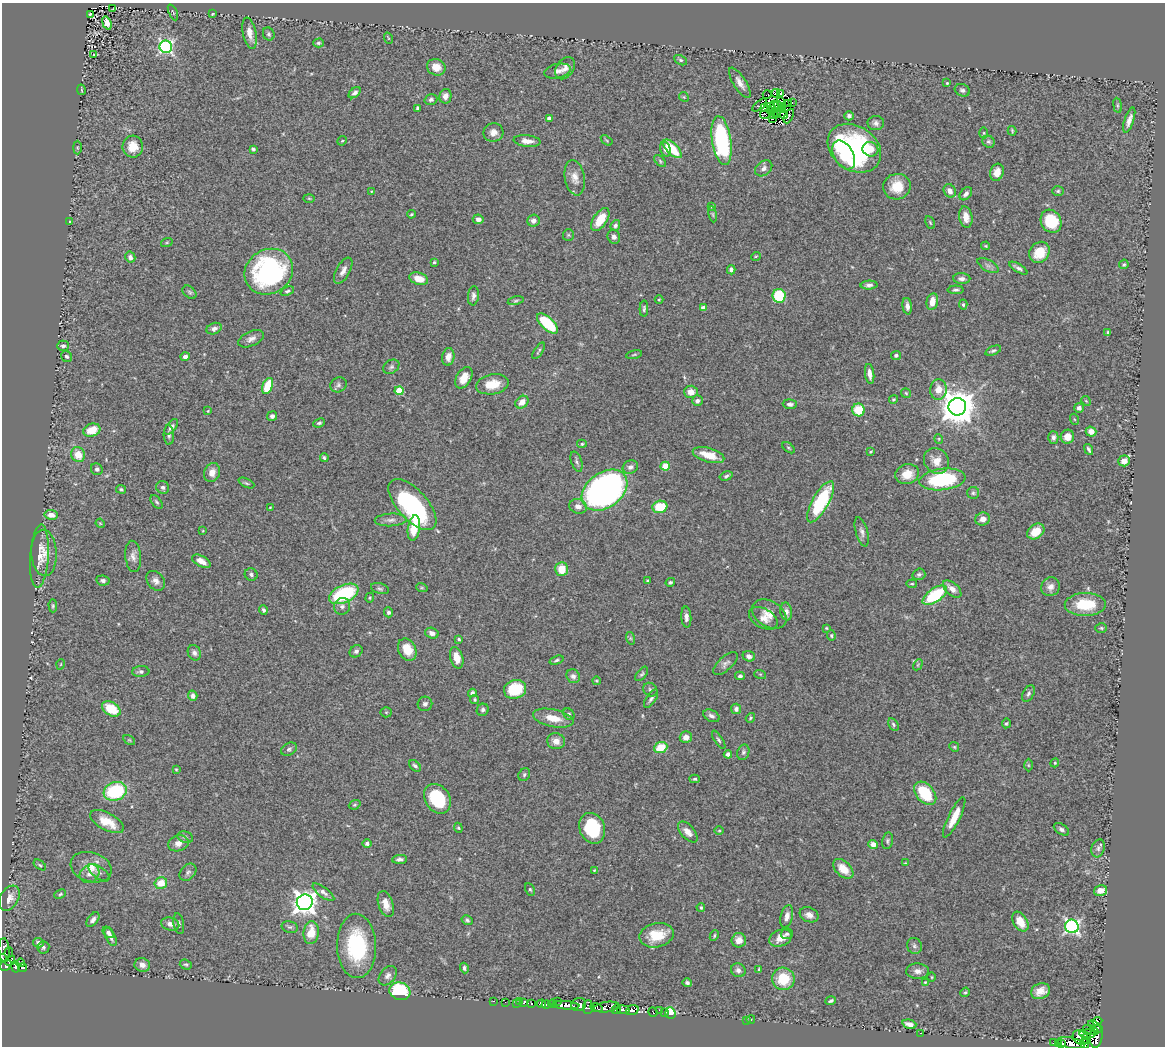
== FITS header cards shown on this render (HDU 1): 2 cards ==
NAXIS1  =                 1163
NAXIS2  =                 1044

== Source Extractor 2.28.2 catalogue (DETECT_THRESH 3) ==
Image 1163 x 1044 px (HDU 1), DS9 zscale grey, 1 PNG px = 1 image px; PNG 1167 x 1048 px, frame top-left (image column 1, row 1044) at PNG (2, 3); each listed source drawn as its Kron ellipse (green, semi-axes under 4 px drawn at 4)
Background 0.626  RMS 0.039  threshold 0.116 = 3 sigma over >= 5 px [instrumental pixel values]
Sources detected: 396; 6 with non-positive FLUX_AUTO (blend fragments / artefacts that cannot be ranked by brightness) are neither listed nor drawn; the other 390 listed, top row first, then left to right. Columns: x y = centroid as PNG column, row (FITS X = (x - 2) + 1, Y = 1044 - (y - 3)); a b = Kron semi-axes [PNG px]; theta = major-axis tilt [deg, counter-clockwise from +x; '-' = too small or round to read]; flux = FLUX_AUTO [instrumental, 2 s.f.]
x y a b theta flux
113 9 3 2 - 1.9
173 12 8 2 -66 2.7
90 14 4 2 - 3.7
213 14 3 2 - 2.2
107 23 6 4 -71 29
249 33 16 6 -79 22
269 34 7 5 -64 5.3
388 38 6 3 -71 2.5
318 43 5 4 - 4.6
166 47 6 6 - 550
94 54 3 2 - 1.7
681 60 7 4 -27 5.1
436 67 9 8 - 30
565 68 12 8 54 16
557 71 13 7 12 14
740 83 17 6 -58 19
947 83 3 3 - 2.3
81 90 5 2 - 2.6
962 90 8 6 -23 6.8
355 93 7 4 39 8
776 93 4 2 - 3.4
780 93 4 2 - 2.2
767 95 4 2 - 3.2
445 96 7 6 - 16
684 97 5 4 - 3.2
431 100 6 5 - 5.8
780 102 3 2 - 3.3
788 103 3 2 - 2
792 103 2 2 - 1.5
775 104 4 2 - 2.9
760 105 9 3 39 15
1118 105 7 4 -82 3.9
770 106 2 2 - 1.4
779 106 5 2 - 1.2
418 108 3 3 - 5
764 108 3 2 - 1.1
772 109 3 2 - 1.5
782 109 3 2 - 3.5
776 113 3 2 - 2.9
782 114 6 2 -42 3.2
765 115 5 2 - 0.46
774 115 4 2 - 1
789 116 8 2 64 3.7
849 116 4 4 - 7.3
549 118 4 3 - 9
773 119 3 2 - 2.8
1129 120 13 4 72 14
876 123 8 7 - 9.4
1012 131 5 3 - 3.1
493 132 10 9 - 16
984 133 5 3 - 2.6
607 140 6 3 -35 2.6
342 141 5 4 - 2.9
527 141 13 5 -6 19
722 141 25 9 -81 320
989 142 6 5 - 5.1
133 147 11 10 - 35
77 148 7 4 90 3.6
854 148 29 22 -35 480
253 149 4 3 - 5
665 149 7 5 -72 12
672 149 12 5 -45 82
870 149 8 7 - 20
844 155 15 10 -61 52
660 161 7 4 -47 4.3
764 168 9 7 39 11
997 172 9 6 71 27
575 178 18 10 -80 24
897 187 14 13 - 51
372 191 4 2 - 2.1
950 191 7 5 -56 15
1058 191 6 5 - 4.1
966 194 7 5 49 9.9
309 198 6 4 -2 3.2
711 206 4 3 - 2.2
411 214 4 3 - 2.9
713 214 8 4 -81 3.8
966 217 11 6 -80 25
478 219 5 4 - 11
600 219 13 6 57 59
533 221 6 6 - 11
1051 221 12 10 -61 110
70 222 4 3 - 3
930 222 7 3 -64 3.1
615 225 6 4 69 6.4
568 235 6 5 - 3.8
614 237 7 6 - 9.9
167 242 6 4 19 3.6
986 246 4 3 - 2.6
1039 252 11 9 49 56
756 256 5 3 - 2.2
130 257 5 5 - 10
434 262 4 4 - 3.2
1124 264 5 4 - 3.9
988 266 12 5 -29 8.6
1018 268 10 4 -31 8.3
731 270 4 4 - 10
343 271 14 7 61 16
269 272 25 22 32 430
419 279 9 6 -18 34
962 279 8 5 -2 9.5
869 285 8 4 2 7.8
956 290 8 4 1 5.5
287 291 7 4 23 4.6
190 292 8 5 -41 5.5
473 296 9 5 84 9.7
779 296 7 6 - 140
659 300 4 4 - 2.6
516 301 8 4 11 4.4
932 302 8 5 78 26
963 305 5 4 - 4.2
907 306 8 4 -84 11
703 308 4 4 - 17
644 309 8 4 88 5
547 324 13 6 -43 140
214 329 8 5 20 9.6
1108 332 4 3 - 4.8
251 339 13 7 24 15
63 346 6 5 - 6
539 351 9 3 56 4.1
993 351 8 4 22 5.4
634 355 8 3 12 3.3
896 355 5 4 - 6
66 356 6 5 - 5.9
185 357 4 4 - 8.8
448 357 9 6 82 18
391 367 8 6 35 6.8
870 374 10 4 -82 15
464 378 11 7 60 32
492 384 16 10 11 51
338 385 8 7 - 7.3
268 386 8 5 67 91
938 389 10 8 85 26
399 391 4 4 - 88
691 392 7 6 - 21
906 393 5 4 - 3.3
893 399 4 4 - 2.6
697 401 5 5 - 7.5
1086 401 5 4 - 2.8
522 402 7 5 43 24
790 404 7 5 -5 9.2
957 407 9 8 - 6000
1079 408 5 4 - 11
859 410 6 6 - 73
208 411 3 3 - 2.1
272 416 5 5 - 7.5
1074 419 5 3 - 2.8
319 423 6 4 21 5.3
171 427 9 4 51 9.2
92 430 9 6 19 42
1091 432 5 5 - 18
169 435 10 5 -88 7.7
1053 437 6 5 - 8.6
1067 437 7 6 - 19
939 439 5 3 - 2.3
582 444 5 4 - 4.2
789 448 7 3 -36 3.5
1089 449 6 3 -63 5.7
871 452 4 3 - 2.3
78 455 7 7 - 38
709 455 16 7 -16 45
324 458 4 3 - 4.8
936 461 13 12 - 30
1124 461 6 5 - 26
577 462 10 5 -72 7.1
665 466 4 4 - 83
630 467 8 6 23 11
97 469 6 5 - 8.2
212 472 10 7 71 21
907 474 12 9 16 38
726 476 7 4 17 4.9
942 479 23 10 6 250
246 483 8 4 -26 4.1
163 487 7 6 - 7.8
121 489 5 4 - 4.4
605 490 25 17 36 920
973 493 6 6 - 5.2
156 502 8 4 -52 5
821 502 23 8 60 220
412 504 31 15 -48 360
578 506 9 7 -18 17
660 507 7 6 - 77
270 508 3 3 - 2.2
51 515 6 5 - 20
983 519 7 6 - 17
391 520 16 6 3 15
100 523 5 3 - 2.3
414 528 13 6 81 58
203 531 4 3 - 2.2
862 532 15 6 -74 12
1036 532 9 7 37 44
44 553 23 12 -87 38
39 556 31 9 86 35
133 556 16 8 -84 16
201 561 10 5 -29 23
562 569 7 6 - 44
251 574 6 6 - 6.3
919 574 6 5 - 5.8
103 580 6 5 - 7.1
647 580 3 2 - 2.1
156 581 11 8 -50 14
670 582 5 4 - 4.9
912 584 5 3 - 2.8
1050 587 10 9 - 16
422 588 6 3 -18 3
380 589 9 5 -15 5.9
952 589 11 6 -41 21
344 594 16 9 24 200
935 595 14 7 34 150
370 598 5 4 - 2.7
1085 605 20 11 0 96
53 606 6 4 -88 3.9
342 606 8 8 - 10
263 610 5 4 - 5.5
786 611 9 6 -79 11
388 612 5 4 - 6.6
769 614 19 12 -32 29
686 617 10 5 -87 12
763 618 15 9 -29 21
826 628 4 4 - 2.7
1101 628 6 5 - 4
432 633 7 5 -18 13
831 636 5 4 - 3.4
630 638 6 4 -72 4.7
459 639 4 3 - 3.6
407 650 11 8 -64 47
356 651 7 5 40 8.2
194 653 8 6 -64 8.8
749 656 6 5 - 11
457 658 11 6 -74 28
556 660 7 4 19 4.6
61 664 5 3 - 2.3
725 664 15 7 42 11
918 665 6 4 60 2.8
141 672 8 5 5 6.8
642 674 8 4 51 4.8
760 674 6 4 -18 3.1
573 676 7 6 - 8.3
740 676 5 4 - 5.9
596 681 4 3 - 2.6
515 689 11 9 17 110
650 690 8 6 -41 6.6
472 693 4 4 - 7.5
1028 694 9 5 63 7.4
193 696 5 4 - 8.4
651 699 10 5 57 7.9
475 700 4 4 - 3.7
425 704 7 7 - 9.4
111 709 10 6 -32 68
736 709 5 5 - 7.8
483 710 6 5 - 6.5
386 712 5 5 - 3.6
569 714 6 5 - 5.4
711 716 9 5 -28 9
553 718 20 8 -12 42
750 718 5 4 - 3.3
1006 723 5 4 - 3.9
893 724 7 4 -61 4.8
686 737 6 6 - 19
129 740 6 4 -33 3.3
719 740 10 4 -57 5.4
556 741 9 8 - 21
954 747 5 4 - 3.3
661 748 7 5 24 66
289 749 8 6 28 6.6
743 752 8 6 71 6.1
728 754 4 4 - 10
1055 763 4 4 - 2.8
1028 765 6 4 -89 3.6
415 766 7 4 -42 6.9
176 769 3 3 - 2.2
524 775 7 5 60 5
695 779 5 4 - 4.5
115 791 12 9 18 180
925 793 13 9 -49 120
437 799 16 12 -55 130
355 805 6 4 20 3.7
954 817 22 6 64 46
107 822 18 8 -27 52
458 828 5 4 - 3.3
592 828 16 12 -66 150
1061 829 8 5 -35 7.5
719 831 4 3 - 2.3
688 832 12 7 -48 18
185 837 8 5 -20 6.9
887 841 8 5 80 5.4
178 843 10 8 17 18
367 844 4 4 - 6.5
873 844 5 4 - 17
1098 848 9 6 71 8
400 859 7 4 4 8.2
905 863 4 3 - 2
40 865 7 3 -36 3.5
91 867 21 14 -17 43
843 869 12 7 -44 44
594 870 4 3 - 2.3
188 872 10 7 46 8.9
99 873 12 6 -36 7.2
89 874 10 8 37 15
161 883 6 5 - 40
530 889 6 4 -62 4
1100 890 7 5 16 19
323 892 13 5 -37 11
60 894 6 4 24 3.8
9 898 13 9 59 21
305 902 8 7 - 2100
386 904 13 7 -71 27
701 907 4 3 - 3.7
809 915 10 7 -24 16
787 917 11 6 76 16
93 920 8 5 51 10
467 920 6 4 -33 4.9
1020 922 11 7 -59 40
170 924 9 6 -15 17
179 924 10 5 -79 7
1072 926 7 6 - 620
290 927 8 6 -13 6.2
108 932 6 4 -48 8.1
311 933 11 7 84 52
787 934 6 5 - 5.2
656 935 17 12 12 70
714 936 6 3 65 3.5
111 937 10 4 -64 10
781 938 12 8 23 27
739 940 7 7 - 20
38 943 5 4 - 8.6
357 946 32 19 -89 210
914 946 8 7 - 7.7
43 947 6 6 - 5.3
4 950 12 5 -86 57
9 953 5 3 - 7.9
2 958 4 4 - 68
10 961 5 3 - 120
20 963 4 3 - 10
6 965 6 5 - 290
142 965 8 7 - 15
186 965 6 5 - 4.3
15 967 6 3 -78 250
22 968 4 3 - 34
464 968 5 4 - 6.2
759 969 3 3 - 2.4
738 970 7 6 - 10
917 971 11 8 -2 14
388 976 11 7 49 12
932 977 5 3 - 2.3
783 979 11 11 - 77
925 982 3 2 - 2.1
687 983 5 4 - 6.6
400 991 10 8 -18 170
1040 991 10 7 23 23
965 992 5 4 - 3.5
493 1001 3 2 - 7.3
520 1001 2 2 - 9.2
558 1001 3 2 - 75
831 1001 5 3 - 5
505 1002 2 2 - 4.5
524 1002 3 3 - 140
516 1003 3 2 - 7.2
531 1003 4 3 - 22
541 1004 4 3 - 640
546 1004 5 4 - 580
552 1004 4 3 - 430
566 1005 14 4 -4 1500
579 1005 7 6 - 880
588 1007 7 5 87 180
607 1007 13 5 7 280
596 1008 6 4 -11 280
616 1009 5 3 - 45
623 1010 7 3 -8 550
632 1010 6 5 - 270
659 1010 3 3 - 7
653 1012 5 3 - 24
664 1013 3 2 - 8.2
670 1013 6 5 - 88
751 1019 4 3 - 2.1
746 1020 2 2 - 42
1097 1021 5 3 - 180
909 1024 7 4 -16 13
1096 1027 8 4 -37 170
1091 1030 8 3 -20 120
921 1033 3 2 - 18
1088 1034 8 3 -2 150
1096 1036 11 6 83 1300
1080 1038 8 6 -43 690
1087 1038 5 3 - 150
1054 1043 3 3 - 89
1071 1043 14 5 -11 760
1084 1043 5 4 - 400
1058 1044 4 3 - 3.1
1062 1044 3 2 - 25
At the frame edge (FLAGS 8, measured only in part): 3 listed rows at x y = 4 950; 2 958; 1071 1043
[6 non-positive-flux detections neither listed nor drawn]